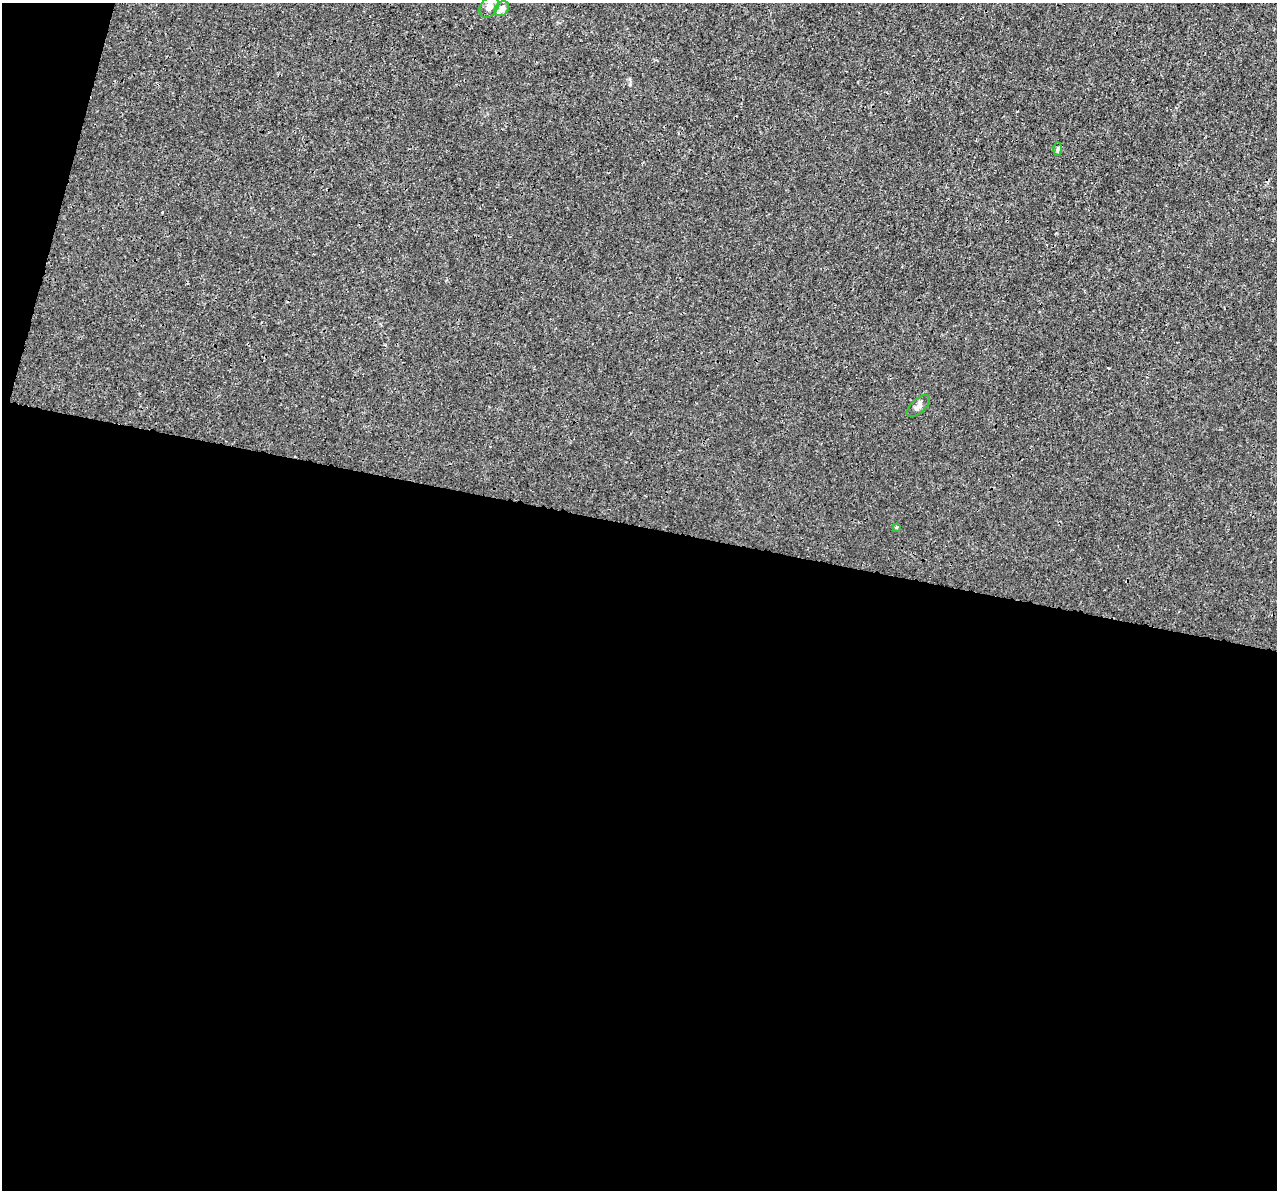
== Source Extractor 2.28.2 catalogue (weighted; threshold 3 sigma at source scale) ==
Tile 13 of 4 x 4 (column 1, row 4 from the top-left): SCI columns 26-1300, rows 340-1527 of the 5142 x 5368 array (HDU 1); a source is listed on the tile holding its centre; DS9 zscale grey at full resolution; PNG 1279 x 1192 px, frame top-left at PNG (2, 3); each listed source drawn as its Kron ellipse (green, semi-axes under 4 px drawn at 4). Shown black and unused: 58% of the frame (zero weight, under 3 of 4 exposures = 5% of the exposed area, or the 3 px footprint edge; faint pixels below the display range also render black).
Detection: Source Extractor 2.28.2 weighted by HDU 2 'WHT'; one run over the whole footprint, this tile lists its part. Background 1.88e-04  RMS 0.0015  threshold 0.00666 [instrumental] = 3 sigma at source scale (4.5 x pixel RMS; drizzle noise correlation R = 1.50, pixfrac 1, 0.0396/0.0396 arcsec/px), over >= 5 px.
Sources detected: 6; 1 cosmic-ray / hot-pixel residue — neither listed nor drawn; the other 5 listed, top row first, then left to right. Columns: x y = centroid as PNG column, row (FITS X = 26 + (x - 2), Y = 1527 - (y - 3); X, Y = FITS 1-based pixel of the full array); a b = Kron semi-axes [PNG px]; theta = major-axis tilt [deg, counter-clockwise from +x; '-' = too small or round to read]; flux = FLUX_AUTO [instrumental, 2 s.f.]
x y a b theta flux
489 7 12 8 55 0.86
502 9 8 6 47 0.95
1058 149 7 4 88 0.26
918 406 14 7 41 0.73
896 527 4 3 - 0.15